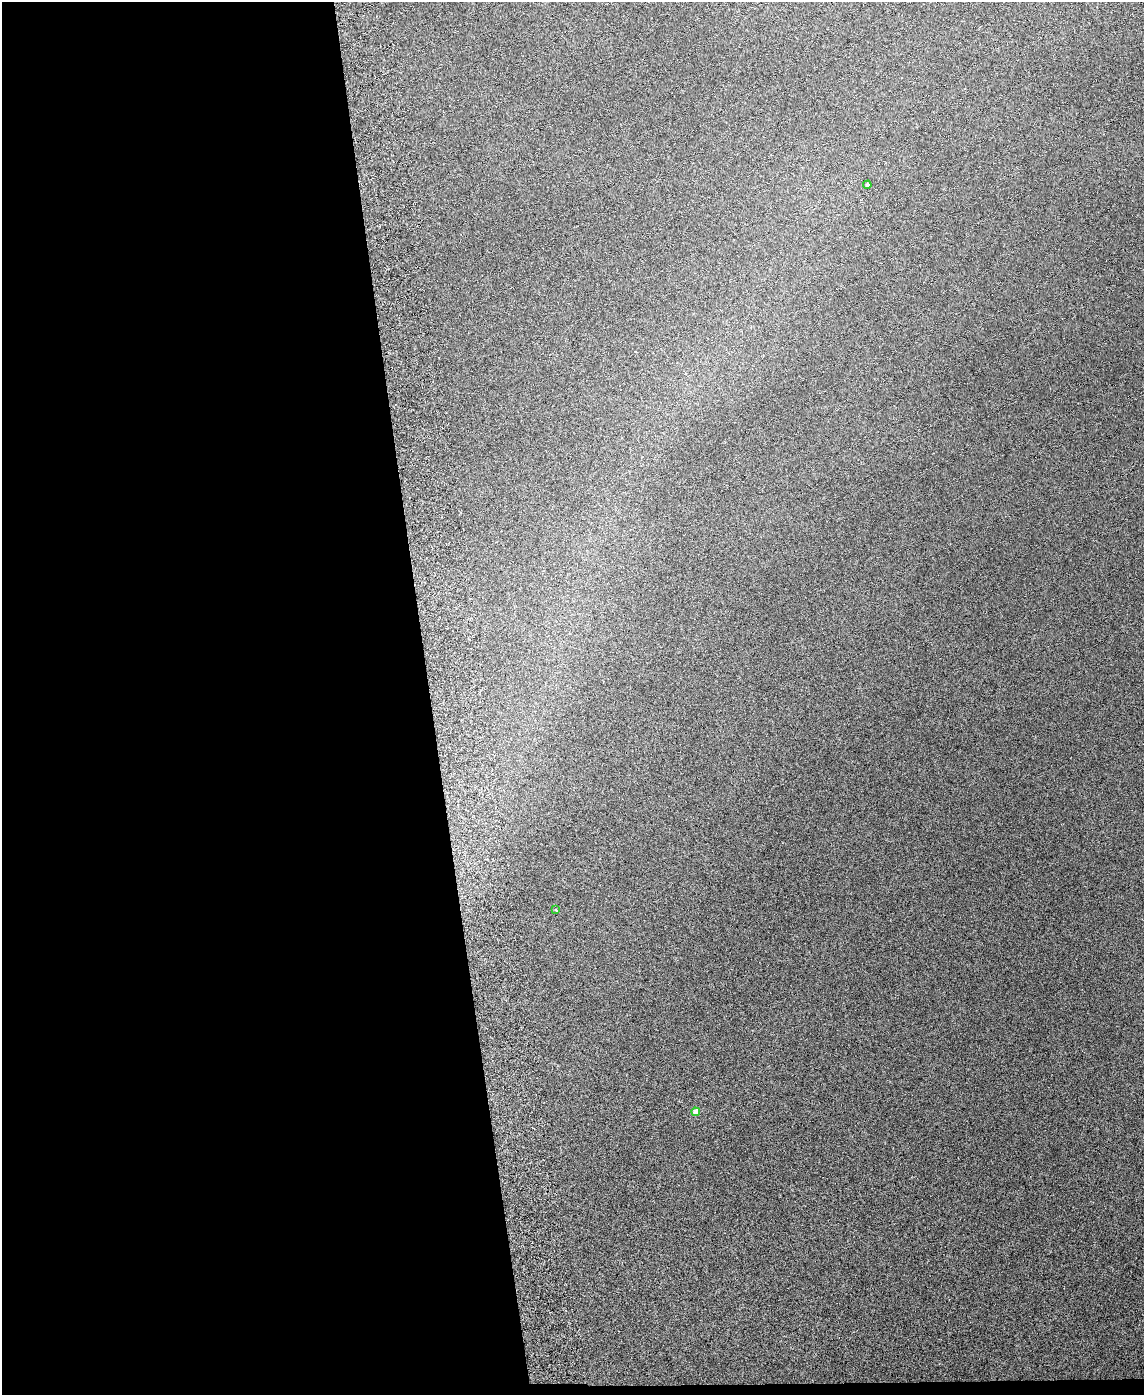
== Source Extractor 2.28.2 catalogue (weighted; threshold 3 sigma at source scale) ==
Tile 9 of 4 x 3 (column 1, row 3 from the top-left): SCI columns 59-1200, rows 244-1636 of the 4685 x 4565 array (HDU 1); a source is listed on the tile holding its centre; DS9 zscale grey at full resolution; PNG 1146 x 1397 px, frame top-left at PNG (2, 2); each listed source drawn as its Kron ellipse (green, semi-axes under 4 px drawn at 4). Shown black and unused: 38% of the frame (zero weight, under 3 of 6 exposures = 3% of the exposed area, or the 3 px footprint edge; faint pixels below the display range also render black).
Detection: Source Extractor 2.28.2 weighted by HDU 2 'WHT'; one run over the whole footprint, this tile lists its part. Background 0.0497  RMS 0.0075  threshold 0.0307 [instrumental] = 3 sigma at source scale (4.09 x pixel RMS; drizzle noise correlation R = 1.36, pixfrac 0.8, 0.05/0.05 arcsec/px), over >= 5 px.
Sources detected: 3; all 3 listed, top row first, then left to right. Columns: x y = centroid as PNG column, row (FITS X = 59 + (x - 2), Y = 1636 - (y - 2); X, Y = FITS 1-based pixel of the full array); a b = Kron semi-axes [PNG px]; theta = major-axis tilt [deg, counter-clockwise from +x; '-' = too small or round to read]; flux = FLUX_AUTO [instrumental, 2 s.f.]
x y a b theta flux
867 185 4 4 - 1.5
556 910 4 2 - 0.41
696 1112 4 4 - 8.5